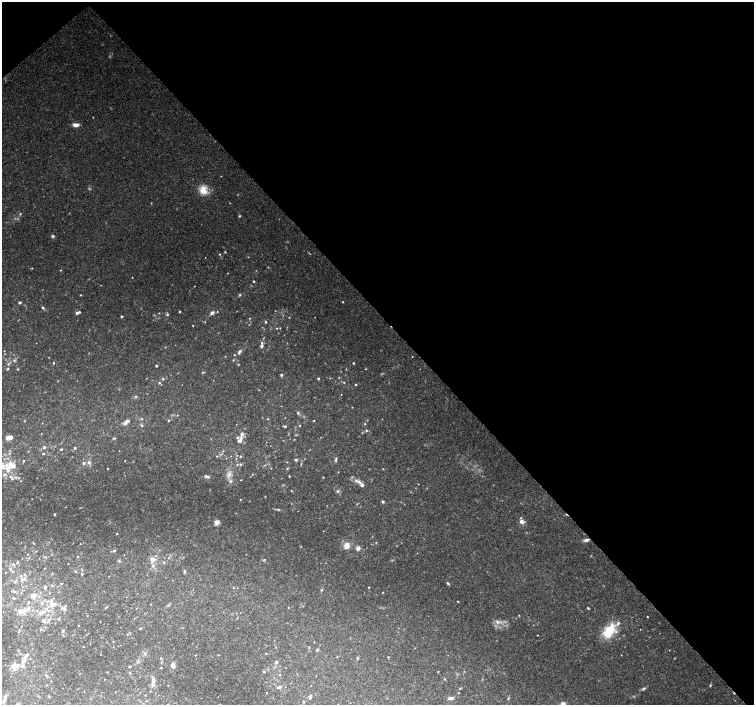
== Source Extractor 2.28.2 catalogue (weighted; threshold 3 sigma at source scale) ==
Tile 3 of 4 x 4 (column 3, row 1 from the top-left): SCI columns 3013-4515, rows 4433-5838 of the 6019 x 5987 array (HDU 1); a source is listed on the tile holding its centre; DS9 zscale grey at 2 x 2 block average (1 PNG px = mean of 2 x 2 image px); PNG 756 x 707 px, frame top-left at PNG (2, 2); no overlay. Shown black and unused: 46% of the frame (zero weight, under 3 of 4 exposures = <1% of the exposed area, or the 3 px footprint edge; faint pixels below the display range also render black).
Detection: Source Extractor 2.28.2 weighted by HDU 2 'WHT'; one run over the whole footprint, this tile lists its part. Background 0.0958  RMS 0.0056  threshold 0.0253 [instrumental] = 3 sigma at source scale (4.5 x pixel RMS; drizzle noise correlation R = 1.50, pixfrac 1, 0.0396/0.0396 arcsec/px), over >= 5 px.
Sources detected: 260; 11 too faint to see at this stretch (2 x 2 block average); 1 cosmic-ray / hot-pixel residue — not listed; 2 coinciding with a brighter row at this scale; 24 inside a brighter listed object's ellipse — not listed separately; the other 222 listed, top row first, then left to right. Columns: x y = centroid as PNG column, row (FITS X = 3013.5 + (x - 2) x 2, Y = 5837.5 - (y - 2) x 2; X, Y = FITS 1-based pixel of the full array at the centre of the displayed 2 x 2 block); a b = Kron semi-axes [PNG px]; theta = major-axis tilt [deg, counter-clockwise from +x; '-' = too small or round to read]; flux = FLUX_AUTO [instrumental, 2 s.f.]
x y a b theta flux
93 117 2 2 - 0.51
76 125 8 4 -3 6.5
203 190 13 10 -81 18
151 203 2 2 - 0.66
53 236 4 3 - 2.1
225 252 3 2 - 1
219 254 3 3 - 0.96
32 268 3 2 - 0.57
60 270 3 2 - 0.84
132 277 2 2 - 0.64
254 281 2 2 - 1.4
194 286 2 2 - 0.37
81 295 3 2 - 0.88
240 295 4 3 - 1.4
20 302 3 3 - 2.3
343 302 2 2 - 0.84
43 308 4 3 - 1.8
180 311 2 2 - 1.3
217 312 2 2 - 0.72
77 313 3 3 - 3
159 313 2 2 - 0.61
212 313 5 4 - 4.7
121 316 2 2 - 1.8
289 317 2 2 - 0.68
205 322 3 2 - 0.56
265 322 4 3 - 1.3
193 325 2 2 - 0.81
277 328 3 2 - 0.89
261 346 4 3 - 2.9
240 351 6 4 36 2.9
5 354 2 2 - 0.56
234 354 2 2 - 0.87
225 356 3 2 - 0.55
49 357 2 2 - 0.48
412 357 2 2 - 0.49
14 360 4 3 - 2
53 363 3 2 - 0.95
353 363 2 2 - 1.3
8 364 4 3 - 1.7
238 364 3 2 - 0.79
156 366 2 2 - 2.5
7 369 3 3 - 1.3
17 369 3 3 - 1.1
366 369 2 2 - 0.66
203 372 3 3 - 1.1
281 375 2 2 - 2.8
318 378 2 2 - 1.9
163 379 3 2 - 1.2
344 382 3 2 - 0.84
159 383 3 2 - 1.4
356 384 2 2 - 1.3
259 390 2 2 - 0.55
298 413 4 3 - 1.8
142 419 3 3 - 1.1
168 420 3 2 - 1
314 420 2 2 - 0.89
24 421 3 2 - 0.79
126 422 9 4 43 5.1
365 424 2 2 - 0.89
299 425 2 2 - 0.77
142 426 3 3 - 1.5
285 426 3 3 - 1.8
366 430 3 3 - 1.5
297 435 3 2 - 0.87
9 437 8 4 9 8.2
114 438 4 2 - 1.4
241 438 6 4 57 4
294 439 2 2 - 0.65
44 447 2 2 - 4.2
75 448 3 2 - 1.6
61 449 5 2 - 1.2
9 453 3 3 - 1.4
43 453 3 2 - 1.3
222 454 3 2 - 1
217 456 3 2 - 0.86
240 456 3 2 - 1.2
236 458 2 2 - 0.68
336 459 7 3 82 2.1
296 460 2 2 - 2.9
89 462 4 4 - 3
287 462 2 2 - 0.55
84 463 4 3 - 2.3
241 464 3 3 - 1.4
12 465 18 11 -14 22
237 465 3 2 - 1.2
108 468 2 2 - 0.75
271 468 2 2 - 0.56
287 468 3 3 - 1.1
383 469 2 2 - 0.61
229 474 9 5 56 5.9
252 474 2 2 - 0.67
205 476 3 3 - 2.9
289 476 2 2 - 1.1
208 477 3 3 - 1.9
323 477 2 2 - 0.73
12 479 3 3 - 1.4
241 480 2 2 - 0.57
21 481 2 2 - 0.54
230 481 4 3 - 3
358 481 14 4 -23 6.1
283 485 3 2 - 0.88
291 491 3 2 - 0.62
337 491 4 4 - 1.9
32 499 2 2 - 0.38
240 499 2 2 - 0.65
383 502 3 3 - 2.3
55 514 2 2 - 1.2
522 521 6 5 - 6.3
216 522 3 3 - 25
117 534 2 2 - 0.61
586 540 8 4 19 4.2
33 543 5 2 - 0.86
80 544 2 2 - 0.49
347 545 3 3 - 23
301 546 3 2 - 0.54
358 548 3 2 - 12
36 551 2 2 - 0.68
114 551 3 2 - 2.1
246 554 2 2 - 0.38
77 556 2 2 - 0.68
169 558 3 2 - 1.2
152 559 4 4 - 10
119 561 3 3 - 1.5
17 562 5 2 - 1.2
164 562 4 3 - 1.2
13 564 4 3 - 2.1
153 566 4 3 - 2.5
44 568 3 2 - 0.56
10 569 4 3 - 2.5
75 571 3 3 - 1.5
6 572 3 2 - 0.61
184 572 3 3 - 1.3
52 573 3 2 - 0.72
25 574 3 3 - 1.1
82 574 2 2 - 1.9
22 579 4 4 - 2.6
15 582 3 3 - 2.3
61 583 4 2 - 0.78
448 583 5 3 - 1.8
52 585 4 3 - 1.5
45 587 3 3 - 4
369 587 2 2 - 1.1
321 590 4 3 - 1.3
14 592 4 3 - 2.2
40 592 3 2 - 0.73
383 592 2 2 - 0.67
49 593 3 2 - 0.78
33 595 5 4 - 9.1
14 598 4 3 - 1.2
458 601 2 2 - 0.82
42 603 3 3 - 3
52 604 10 5 -12 9.2
151 604 2 2 - 0.61
288 607 2 2 - 0.59
28 608 4 3 - 2.1
63 608 6 4 -22 4.4
105 608 3 2 - 0.9
588 608 3 2 - 1.4
48 611 3 3 - 1.4
20 612 5 5 - 7.8
42 613 4 3 - 6.9
87 615 2 2 - 0.61
519 615 3 2 - 0.74
647 617 2 2 - 0.81
58 618 3 3 - 1.5
49 620 3 2 - 1.1
44 621 6 4 -33 3
497 622 7 5 -27 5.7
78 625 2 2 - 0.63
45 627 2 2 - 0.6
140 628 3 2 - 1.4
40 629 3 3 - 1.2
63 631 3 2 - 2.1
609 631 20 11 54 36
127 634 2 2 - 0.78
537 635 2 2 - 0.64
63 636 2 2 - 0.63
314 642 2 2 - 0.56
32 644 2 2 - 0.44
309 647 3 2 - 0.68
317 650 3 2 - 2.2
144 653 4 3 - 2.1
266 653 3 2 - 0.64
27 654 2 2 - 2
100 654 2 2 - 0.48
195 655 2 2 - 0.67
388 657 2 2 - 1
160 658 3 3 - 1.2
357 658 2 2 - 2
675 658 3 2 - 0.62
23 661 7 4 65 8.7
137 662 3 2 - 1.1
161 662 3 2 - 0.73
276 662 4 3 - 3
173 665 3 3 - 9.5
130 666 4 2 - 0.88
161 668 3 2 - 0.95
14 669 6 5 - 5.6
264 672 3 3 - 1.4
438 672 2 2 - 0.76
130 673 5 2 - 1.3
279 675 3 2 - 0.97
47 676 3 3 - 1.3
105 679 2 2 - 0.53
445 679 3 2 - 0.78
153 680 8 4 -86 5.7
710 685 3 3 - 1.3
280 687 4 3 - 2.7
460 688 3 2 - 0.79
644 688 6 3 36 2.2
266 693 2 2 - 0.76
458 693 2 2 - 0.74
145 695 2 2 - 0.64
38 696 3 2 - 0.67
49 697 3 2 - 0.77
310 697 5 3 - 4.7
451 698 7 3 7 5
508 698 4 2 - 1.2
4 701 7 3 88 3.1
303 702 3 3 - 1.3
18 704 3 3 - 1.3
563 704 6 4 -39 8.4
Overlapping masked pixels (flux is a lower limit): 1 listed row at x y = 586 540
Isophote crosses this tile's border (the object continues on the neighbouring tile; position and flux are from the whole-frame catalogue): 3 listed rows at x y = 12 465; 18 704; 563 704
Diffuse or blended objects may show on this block-average render without a row.